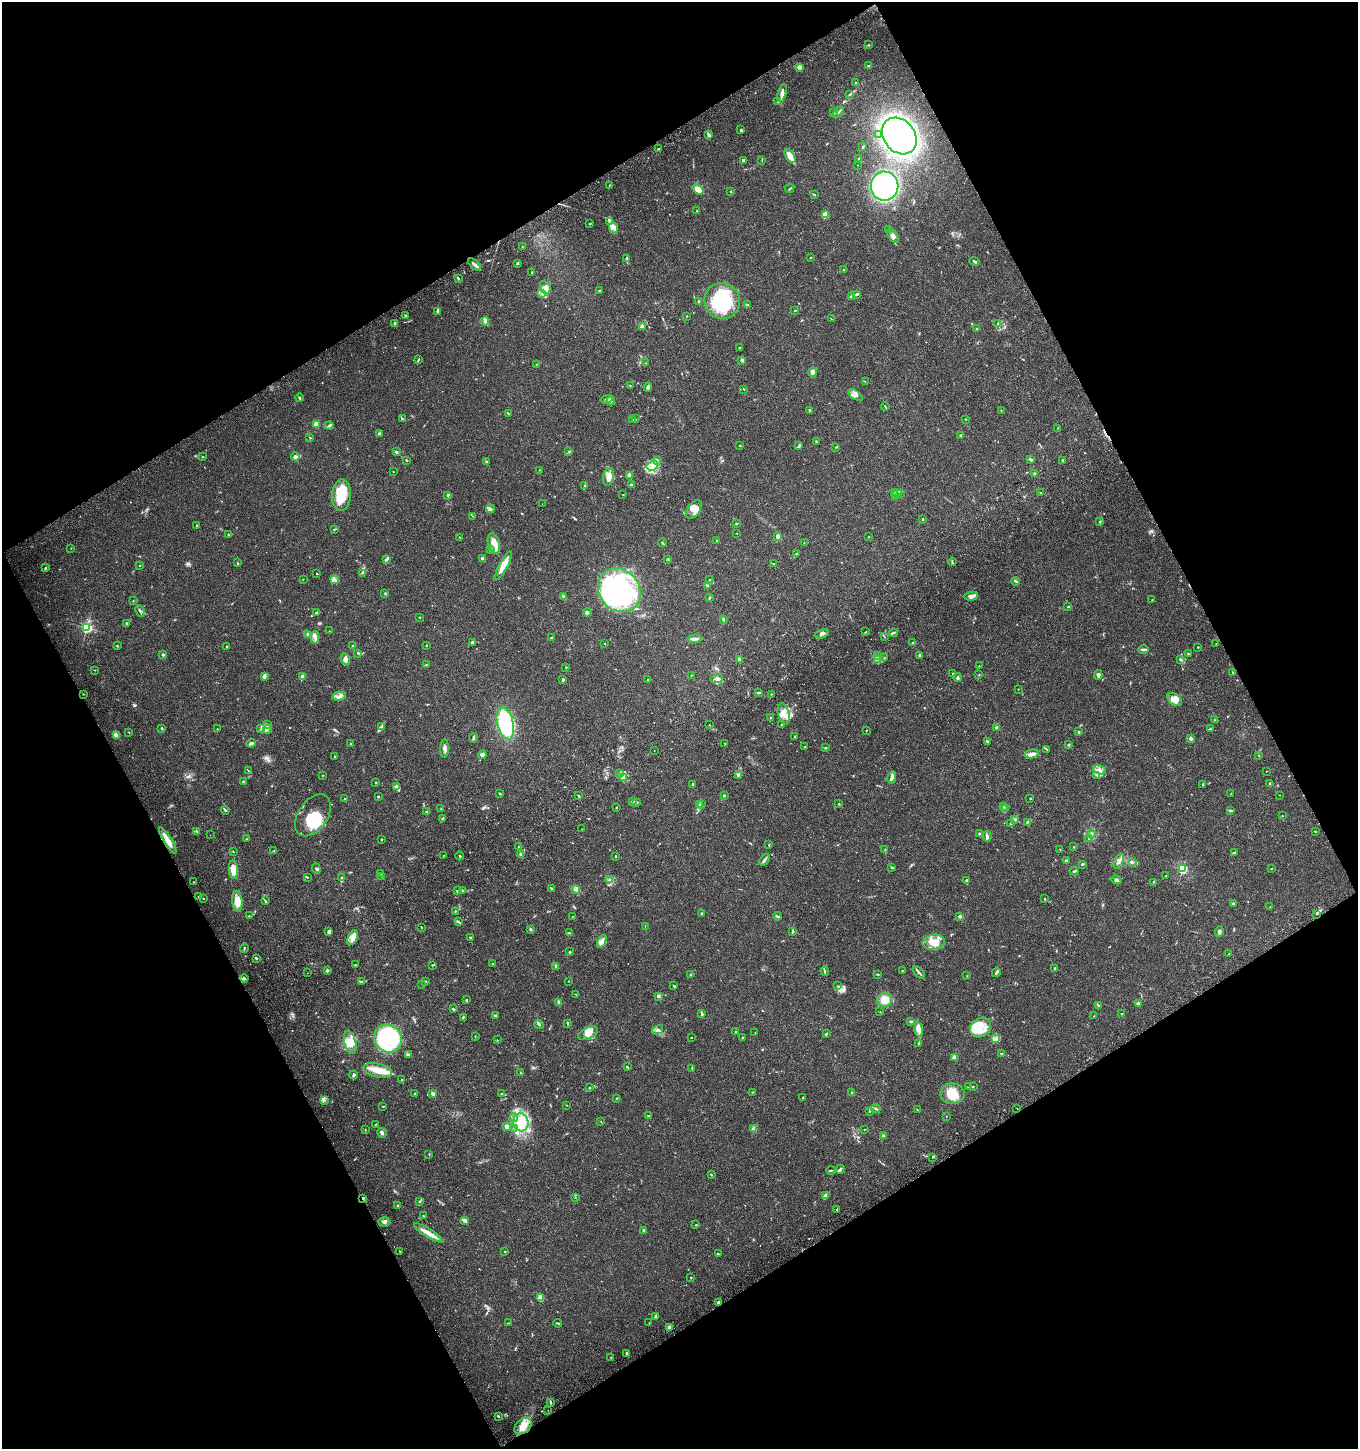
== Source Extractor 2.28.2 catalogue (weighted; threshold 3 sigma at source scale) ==
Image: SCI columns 178-5598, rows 111-5896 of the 5835 x 6003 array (HDU 1 of 3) = the unmasked area's bounding box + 8 px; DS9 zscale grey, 4 x 4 block average (1 PNG px = mean of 4 x 4 image px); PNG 1360 x 1451 px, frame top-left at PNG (2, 2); each listed source drawn as its Kron ellipse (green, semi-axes under 4 px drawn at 4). Shown black and unused: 47% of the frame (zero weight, under 3 of 4 exposures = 6% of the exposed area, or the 3 px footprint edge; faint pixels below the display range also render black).
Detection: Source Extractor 2.28.2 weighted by HDU 2 'WHT'. Background 0.0349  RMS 0.0033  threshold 0.0149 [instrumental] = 3 sigma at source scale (4.5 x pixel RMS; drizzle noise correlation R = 1.50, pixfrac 1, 0.0396/0.0396 arcsec/px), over >= 5 px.
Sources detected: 665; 4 too faint to see at this stretch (4 x 4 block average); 1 inside a brighter object's white glare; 2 cosmic-ray / hot-pixel residue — neither listed nor drawn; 17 coinciding with a brighter row at this scale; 60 inside a brighter listed object's ellipse — not listed separately; of the other 581, all 500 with FLUX_AUTO >= 0.59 (the completeness limit of this list) listed and drawn (81 fainter detections not listed), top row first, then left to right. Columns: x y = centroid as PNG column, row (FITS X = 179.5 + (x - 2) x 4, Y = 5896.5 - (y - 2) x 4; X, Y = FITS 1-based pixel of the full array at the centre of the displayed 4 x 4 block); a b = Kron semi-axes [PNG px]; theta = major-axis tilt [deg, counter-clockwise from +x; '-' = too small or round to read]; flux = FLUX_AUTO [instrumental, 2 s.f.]
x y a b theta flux
869 45 2 2 - 0.89
868 66 3 2 - 1.7
799 67 4 3 - 5.7
856 83 2 2 - 1.4
782 93 9 3 75 8.6
850 94 3 2 - 1.6
777 102 2 2 - 0.7
838 112 6 2 43 3.1
834 113 2 2 - 1
740 130 2 2 - 2.9
709 135 4 2 - 4.2
878 135 4 2 - 1.9
899 136 20 15 -51 510
862 147 3 2 - 1.7
658 149 3 2 - 1.6
790 156 8 3 -59 24
859 159 3 2 - 3
743 160 2 2 - 11
762 160 2 2 - 0.78
857 165 2 2 - 0.85
609 185 2 2 - 0.91
885 186 14 13 - 430
790 188 5 2 - 1.4
698 189 6 4 -39 20
731 192 2 2 - 0.83
814 194 2 2 - 0.93
697 211 2 2 - 1.3
825 215 4 3 - 15
610 221 2 2 - 1.4
590 224 3 2 - 1.4
614 228 6 2 -65 5.4
889 229 2 2 - 0.7
893 236 7 4 -47 8.7
522 247 2 2 - 0.63
811 257 2 2 - 1.1
627 258 4 2 - 2.4
974 261 5 2 - 4.7
517 263 3 2 - 1.2
475 265 8 2 -40 6.8
843 270 2 2 - 0.87
532 272 2 2 - 0.85
458 278 3 2 - 2.9
545 287 7 5 -67 11
599 291 2 2 - 3.3
541 293 4 3 - 4
856 294 4 2 - 2.7
851 297 3 2 - 4
698 301 3 2 - 1.5
722 301 18 17 - 150
747 304 3 2 - 1.5
437 311 3 2 - 2.1
794 311 3 2 - 1.3
405 315 3 3 - 2.6
686 316 2 2 - 0.84
831 319 3 2 - 0.81
485 322 4 3 - 4.3
395 323 3 2 - 4.2
997 323 3 2 - 1.2
643 327 3 2 - 1.5
976 328 2 2 - 0.83
740 348 3 2 - 1.6
418 359 3 2 - 1.7
742 360 3 2 - 6.3
645 363 2 2 - 0.71
537 364 2 2 - 1.1
813 372 5 4 - 6.7
865 382 2 2 - 0.74
630 385 2 2 - 1
648 387 4 2 - 4.1
744 389 3 2 - 0.71
855 395 8 3 -37 7.8
299 398 4 2 - 2.8
607 399 6 2 13 3.7
611 401 4 2 - 4.3
885 406 4 2 - 1.5
810 410 3 2 - 2
1001 410 2 2 - 0.66
508 413 3 2 - 1.4
402 419 4 2 - 2
636 419 2 2 - 0.69
965 419 2 2 - 1
633 420 3 2 - 1.5
316 424 2 2 - 54
329 426 4 2 - 2.9
1058 428 2 2 - 0.66
379 433 2 2 - 2.1
960 435 2 2 - 0.94
310 438 2 2 - 1.2
816 441 2 2 - 1
740 445 2 2 - 3.8
799 446 3 2 - 2.1
836 447 2 2 - 1
396 452 2 2 - 3.3
569 452 3 2 - 1.4
202 457 2 2 - 0.89
295 457 4 3 - 6.1
1031 459 4 2 - 3.1
407 460 2 2 - 1.3
657 460 3 2 - 2.1
1062 460 2 2 - 5.2
486 462 4 2 - 2.6
652 466 6 4 29 12
539 470 2 2 - 0.7
393 472 2 2 - 0.62
1035 474 3 2 - 2.6
629 475 4 3 - 7.7
608 477 9 5 77 20
584 485 3 2 - 2.2
631 485 2 2 - 12
894 492 3 2 - 1.4
900 493 2 2 - 0.84
1041 493 2 2 - 1.2
897 494 3 2 - 2.5
341 495 15 9 88 51
448 495 3 2 - 1.9
623 495 2 2 - 0.59
895 496 3 2 - 2.7
542 504 2 2 - 0.82
490 509 4 3 - 3.8
694 510 10 6 53 15
472 516 2 2 - 0.88
923 519 2 2 - 1.6
1099 522 2 2 - 1.4
737 523 2 2 - 2.9
196 525 2 2 - 1.1
334 529 3 2 - 1.4
737 533 2 2 - 0.71
228 534 2 2 - 0.87
459 537 3 2 - 0.94
777 537 4 3 - 4.7
869 537 2 2 - 0.73
717 541 2 2 - 0.98
494 543 10 5 -74 28
662 543 4 2 - 1.2
804 543 2 2 - 0.61
71 548 2 2 - 0.85
490 550 4 2 - 2.5
797 553 2 2 - 0.85
386 559 4 2 - 2.5
482 559 2 2 - 24
668 559 3 2 - 1.5
952 562 4 2 - 2.2
238 563 3 2 - 1.3
774 564 2 2 - 2.2
139 565 2 2 - 0.74
503 565 16 4 62 24
45 568 3 2 - 2
363 573 2 2 - 0.9
317 574 2 2 - 1.4
303 579 2 2 - 0.67
334 579 4 2 - 3.4
710 580 3 2 - 1.6
1015 581 4 2 - 1.8
707 585 4 2 - 3.1
619 590 23 20 -50 350
385 593 2 2 - 1.2
563 596 2 2 - 1.1
971 596 7 3 10 10
709 598 2 2 - 2.1
133 600 2 2 - 0.62
1152 600 2 2 - 0.64
1068 607 4 2 - 1.4
140 611 6 2 -67 3.3
316 612 3 2 - 2.2
587 612 4 3 - 4
420 617 2 2 - 1.7
723 619 4 2 - 3.1
126 623 3 2 - 1.5
87 628 2 2 - 340
329 631 2 2 - 1.1
866 632 2 2 - 0.92
894 633 4 2 - 3
308 634 2 2 - 1.3
822 634 7 3 16 5.2
315 637 6 2 -89 5.4
551 637 2 2 - 1.5
885 637 3 2 - 0.76
694 639 7 3 7 6.1
473 642 2 2 - 7.1
605 643 2 2 - 1.1
913 643 3 2 - 1.4
1216 644 2 2 - 0.77
426 645 2 2 - 0.73
118 646 3 2 - 1.1
227 646 2 2 - 1.6
353 646 2 2 - 2.9
1198 647 2 2 - 2.5
1144 649 5 2 - 4.7
358 653 3 2 - 1.8
1189 654 2 2 - 0.84
163 655 2 2 - 8.1
920 655 2 2 - 15
877 656 3 2 - 2.1
885 658 2 2 - 1.1
345 659 6 4 -67 7.8
739 659 3 2 - 3.3
877 659 3 2 - 1.9
1180 660 3 2 - 1.9
426 664 2 2 - 1
979 666 2 2 - 0.73
566 667 2 2 - 1
94 670 2 2 - 0.6
953 673 2 2 - 0.77
1233 673 2 2 - 0.73
691 675 2 2 - 0.81
979 675 2 2 - 0.73
1098 675 5 3 - 6.5
264 676 3 2 - 10
303 676 2 2 - 24
958 678 4 3 - 3
716 679 6 3 7 5.5
563 680 3 2 - 3
648 680 2 2 - 3.9
1018 689 2 2 - 0.74
758 692 4 2 - 2.6
84 694 2 2 - 0.86
771 694 2 2 - 1.3
339 696 7 3 10 6.4
1174 699 8 5 -40 13
784 714 11 5 -74 18
771 718 2 2 - 1.2
1215 720 3 2 - 1.7
505 723 16 8 -77 190
267 724 2 2 - 1
709 725 2 2 - 0.61
781 725 2 2 - 0.93
381 727 4 2 - 3.2
162 728 3 2 - 1.7
997 728 2 2 - 24
217 729 2 2 - 1.5
261 729 2 2 - 1
267 729 5 2 - 3.1
1210 729 3 2 - 1.4
867 730 2 2 - 0.64
128 732 3 2 - 0.99
1079 732 3 2 - 2.3
116 735 3 3 - 7.8
795 737 2 2 - 5.5
474 738 4 2 - 2.6
1191 739 2 2 - 8
987 741 2 2 - 3.1
251 743 5 2 - 5.2
725 743 2 2 - 0.73
351 744 2 2 - 2.1
1068 745 3 2 - 1.6
805 747 2 2 - 1.8
826 748 3 2 - 2
445 749 9 3 90 8.4
1047 749 3 2 - 1.3
654 750 2 2 - 1
1032 754 7 3 14 14
482 755 4 4 - 5.3
1259 755 2 2 - 0.62
334 756 2 2 - 0.93
1100 770 7 4 -18 9.5
248 771 2 2 - 0.75
1266 771 2 2 - 0.8
620 773 2 2 - 0.65
323 775 2 2 - 0.71
738 775 3 2 - 2.5
1096 775 2 2 - 1.3
892 777 6 3 78 6.3
624 778 3 3 - 3.7
243 782 3 2 - 1.7
376 782 2 2 - 1.3
1269 783 2 2 - 2
693 784 2 2 - 1.8
1203 784 2 2 - 4.2
396 787 3 3 - 9.8
1231 793 2 2 - 0.66
500 794 3 2 - 1.6
724 795 2 2 - 1.6
1280 795 2 2 - 0.67
579 796 3 2 - 1.7
378 797 2 2 - 6.8
1030 798 2 2 - 1.2
345 799 2 2 - 1.7
633 801 4 2 - 2.6
637 803 2 2 - 1.4
701 804 2 2 - 0.81
839 804 2 2 - 1.4
699 805 2 2 - 0.89
1003 807 3 2 - 1.2
616 808 2 2 - 1.4
441 809 2 2 - 0.71
1006 809 3 2 - 1.7
225 810 4 2 - 2
1230 811 3 2 - 2.4
426 812 2 2 - 2.5
313 815 23 14 55 70
1282 816 2 2 - 0.75
443 818 3 2 - 1.9
1015 820 2 2 - 0.85
1027 822 3 2 - 2.3
1010 824 3 2 - 1.6
582 829 2 2 - 0.59
197 831 4 2 - 2.1
1315 831 2 2 - 0.87
1092 833 3 2 - 1.5
980 834 2 2 - 4.8
210 835 2 2 - 0.7
987 836 5 3 - 5.2
246 839 2 2 - 1
1088 839 3 2 - 0.97
381 840 3 2 - 1.3
168 841 15 3 -58 27
769 845 3 2 - 1.7
519 847 3 2 - 0.93
1074 847 2 2 - 0.93
885 849 2 2 - 0.75
1060 849 2 2 - 0.65
233 851 2 2 - 0.93
274 851 3 2 - 1.9
1234 852 4 2 - 1.7
443 855 2 2 - 0.75
521 855 2 2 - 25
459 856 4 2 - 2.2
616 856 3 2 - 1
764 860 7 2 50 4.1
1066 861 4 2 - 2.3
1119 861 8 3 64 7
1132 862 2 2 - 0.96
1082 864 3 2 - 2.4
892 867 3 2 - 2.2
1271 868 2 2 - 0.87
316 869 5 2 - 2.7
1182 869 2 2 - 230
233 870 9 4 -85 28
1074 871 4 2 - 2.9
381 874 2 2 - 0.59
382 876 2 2 - 0.78
1165 876 2 2 - 0.62
307 877 2 2 - 1.7
342 878 2 2 - 5.7
609 880 3 2 - 2
1117 880 5 3 - 3.8
967 881 4 3 - 4.2
194 882 2 2 - 0.69
1154 882 2 2 - 0.96
551 889 3 2 - 2.1
463 890 4 2 - 2.1
575 890 4 3 - 3.9
457 891 2 2 - 2.1
199 896 2 2 - 1.2
203 899 2 2 - 1.2
1045 899 2 2 - 1.1
237 901 10 5 -83 25
265 901 4 2 - 1.8
1233 904 4 3 - 3.3
1270 907 2 2 - 0.71
455 911 2 2 - 1.9
702 913 4 2 - 2.1
1316 914 2 2 - 0.59
249 916 2 2 - 1.1
777 916 4 2 - 2.6
959 916 3 2 - 7.7
573 917 2 2 - 0.68
458 922 3 2 - 2
645 926 2 2 - 0.7
422 927 2 2 - 1.4
530 929 4 2 - 2
329 932 3 2 - 8.5
793 932 4 2 - 1.3
1219 932 5 3 - 4.2
569 933 4 2 - 1.9
470 937 3 2 - 1.8
352 938 8 4 66 15
602 941 6 4 64 8.9
933 942 11 7 7 25
244 948 5 2 - 1.8
570 952 2 2 - 1.7
1229 954 2 2 - 0.77
256 958 2 2 - 3.1
493 964 2 2 - 1.4
355 965 2 2 - 1.6
433 965 2 2 - 0.76
556 966 3 2 - 4
1055 968 3 2 - 3.3
327 970 3 2 - 5.2
825 971 4 2 - 2.4
902 971 2 2 - 1
919 972 7 2 -48 4.1
996 972 5 2 - 2.9
308 973 2 2 - 1
878 974 3 2 - 1.4
690 975 3 2 - 1.6
967 976 2 2 - 0.72
244 978 4 3 - 4.2
362 981 2 2 - 0.99
425 981 3 2 - 1.7
568 981 2 2 - 0.6
422 984 2 2 - 0.77
674 986 3 2 - 1.6
838 986 2 2 - 0.67
576 995 2 2 - 0.61
658 996 3 2 - 2.8
466 1000 3 2 - 1.6
885 1000 7 7 - 21
559 1002 3 2 - 6.8
1138 1004 2 2 - 20
1098 1005 2 2 - 1.6
453 1009 3 2 - 2.1
880 1012 2 2 - 0.79
702 1014 4 2 - 4.5
1122 1014 2 2 - 1.6
495 1015 3 2 - 1.2
1094 1016 2 2 - 0.81
463 1017 3 2 - 1.6
911 1022 3 2 - 3.2
567 1023 2 2 - 2.7
539 1024 5 2 - 3.7
980 1028 11 9 36 30
658 1030 6 3 30 4.3
919 1030 7 4 -81 11
735 1032 2 2 - 1.1
755 1032 2 2 - 0.72
588 1033 10 5 25 18
826 1034 3 2 - 1.9
475 1036 2 2 - 0.84
691 1037 2 2 - 1.1
742 1037 2 2 - 1.3
996 1038 4 2 - 3.5
388 1039 14 13 - 240
497 1040 2 2 - 0.97
350 1042 12 5 -76 20
919 1043 3 2 - 5.4
1001 1053 3 2 - 1.5
409 1054 3 3 - 2.3
954 1057 2 2 - 29
627 1067 3 2 - 2.3
692 1068 3 2 - 0.92
378 1070 14 6 -14 29
521 1073 3 2 - 1.5
353 1075 4 3 - 3.6
401 1079 2 2 - 0.62
973 1086 3 2 - 0.99
968 1087 4 2 - 1.7
589 1088 2 2 - 4.5
753 1092 3 2 - 1.2
852 1092 2 2 - 1.2
414 1093 2 2 - 1.5
433 1094 2 2 - 7.9
502 1094 3 2 - 1.4
952 1094 12 10 -1 43
617 1098 2 2 - 0.88
803 1098 2 2 - 0.75
324 1100 3 2 - 1.5
567 1105 2 2 - 0.99
383 1106 2 2 - 0.95
876 1108 5 2 - 2.6
1017 1108 2 2 - 0.63
917 1110 4 2 - 1.5
869 1111 2 2 - 1.2
648 1116 2 2 - 0.8
946 1116 2 2 - 0.68
514 1118 4 2 - 3.9
521 1122 9 7 -80 44
601 1122 2 2 - 0.91
376 1124 3 2 - 1.2
507 1127 4 4 - 8.9
514 1128 4 2 - 3.1
753 1129 2 2 - 1.1
865 1129 2 2 - 0.7
365 1130 2 2 - 0.96
382 1133 5 3 - 5.2
883 1136 4 3 - 2.6
429 1154 2 2 - 1.1
932 1157 2 2 - 1
840 1169 4 3 - 3.3
831 1170 4 2 - 1.8
711 1175 2 2 - 1.3
825 1196 4 2 - 3
575 1197 2 2 - 0.73
363 1198 3 2 - 2
420 1201 3 2 - 1.4
398 1206 3 2 - 3.4
837 1209 3 2 - 1.7
423 1216 2 2 - 1.5
465 1220 3 2 - 9.8
384 1222 6 4 -2 6.2
696 1225 2 2 - 1.8
644 1230 2 2 - 8.8
428 1233 16 3 -32 23
400 1251 2 2 - 1.5
505 1251 2 2 - 4.4
718 1254 3 2 - 2.2
691 1277 2 2 - 1.3
541 1298 4 3 - 14
718 1302 2 2 - 9.3
655 1317 2 2 - 3.5
508 1323 2 2 - 1.1
558 1323 4 2 - 2.1
649 1323 2 2 - 0.82
670 1327 3 3 - 4.5
626 1353 4 2 - 1.2
610 1357 2 2 - 0.91
551 1402 4 2 - 2.4
548 1410 2 2 - 0.89
498 1416 2 2 - 2
523 1426 10 7 41 23
Overlapping masked pixels (flux is a lower limit): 2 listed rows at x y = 168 841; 363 1198
Diffuse or blended objects may show on this block-average render without a row.